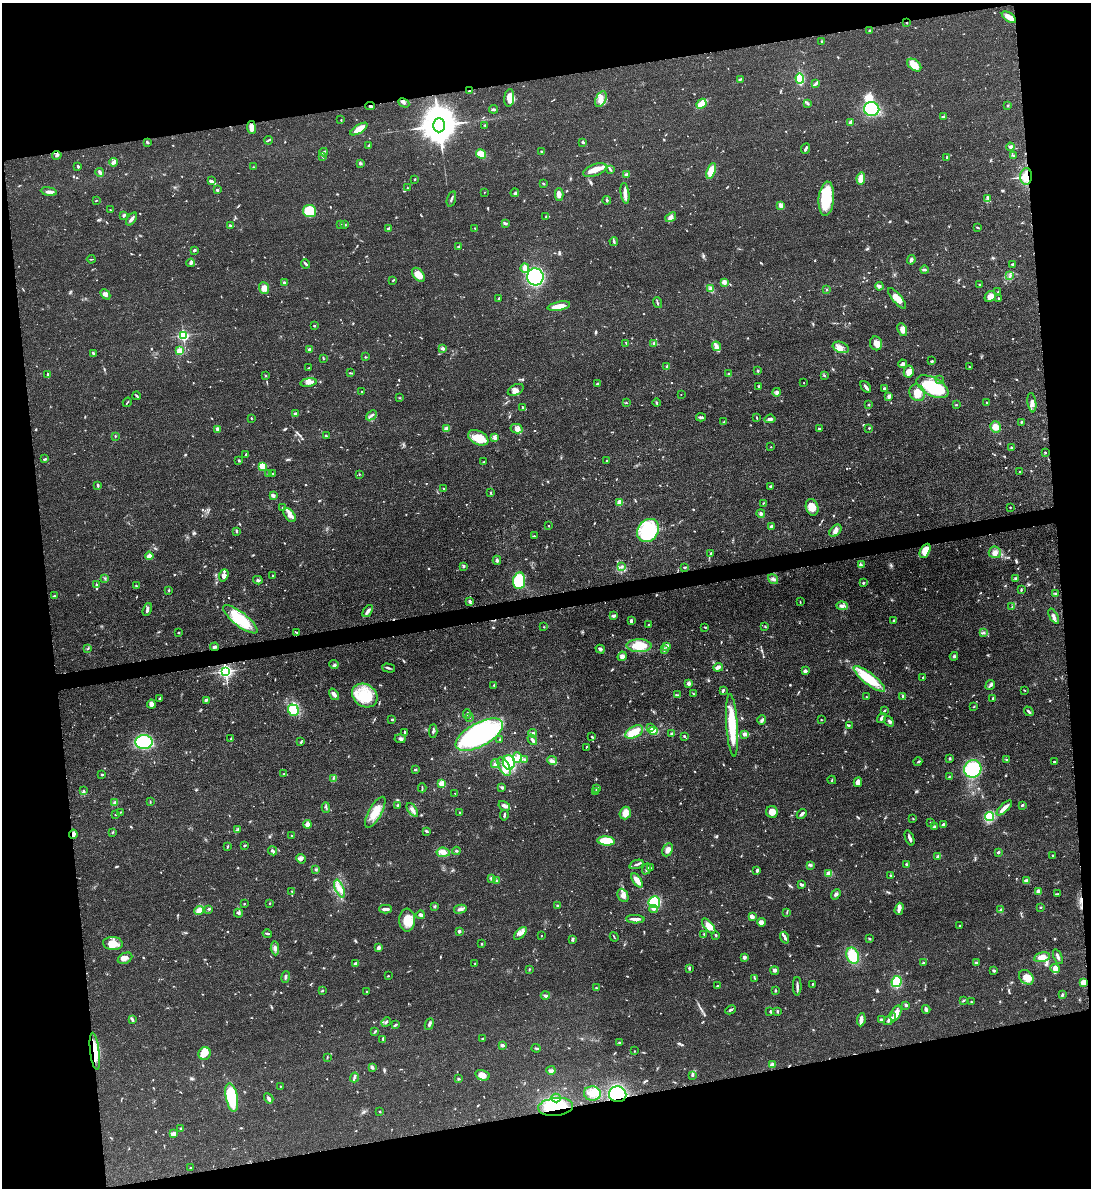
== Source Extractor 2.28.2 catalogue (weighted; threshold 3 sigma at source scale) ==
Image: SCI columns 142-4496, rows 13-4755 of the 4749 x 4767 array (HDU 1 of 3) = the unmasked area's bounding box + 8 px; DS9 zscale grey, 4 x 4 block average (1 PNG px = mean of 4 x 4 image px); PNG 1093 x 1190 px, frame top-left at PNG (2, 3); each listed source drawn as its Kron ellipse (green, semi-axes under 4 px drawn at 4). Shown black and unused: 22% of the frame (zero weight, under 3 of 4 exposures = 2% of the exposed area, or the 3 px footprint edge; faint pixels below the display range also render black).
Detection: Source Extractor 2.28.2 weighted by HDU 2 'WHT'. Background 0.0461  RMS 0.0053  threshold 0.0236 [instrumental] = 3 sigma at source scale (4.5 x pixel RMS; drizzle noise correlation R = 1.50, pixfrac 1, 0.05/0.05 arcsec/px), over >= 5 px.
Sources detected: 954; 9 too faint to see at this stretch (4 x 4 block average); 2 inside a brighter object's white glare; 4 cosmic-ray / hot-pixel residue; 1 long thin detection or spike segment (spike, bleed or trail) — neither listed nor drawn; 21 coinciding with a brighter row at this scale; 52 inside a brighter listed object's ellipse — not listed separately; of the other 865, all 500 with FLUX_AUTO >= 2.09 (the completeness limit of this list) listed and drawn (365 fainter detections not listed), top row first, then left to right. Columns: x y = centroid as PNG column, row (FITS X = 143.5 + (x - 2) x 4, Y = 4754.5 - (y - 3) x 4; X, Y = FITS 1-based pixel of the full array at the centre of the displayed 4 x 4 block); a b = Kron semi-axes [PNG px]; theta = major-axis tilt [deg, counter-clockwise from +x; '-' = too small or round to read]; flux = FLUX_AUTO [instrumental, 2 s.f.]
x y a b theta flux
1009 17 8 4 -35 25
907 22 2 2 - 2.4
870 30 3 2 - 4.1
822 41 3 2 - 2.8
914 65 8 5 -39 42
800 78 5 3 - 190
740 79 4 2 - 3.6
815 84 3 2 - 5.5
470 91 3 2 - 4.9
509 98 9 5 84 34
601 99 8 5 64 21
404 103 6 3 -27 6.6
808 103 3 2 - 3.5
701 104 5 3 - 68
370 106 4 2 - 5.1
1008 106 2 2 - 2.4
493 109 4 3 - 4.4
872 109 8 7 - 180
944 117 3 2 - 2.7
341 120 2 2 - 2.4
850 122 3 2 - 16
439 125 7 6 - 9400
485 125 2 2 - 2.2
251 127 6 3 -81 21
359 129 9 3 33 44
268 140 4 2 - 4
147 142 3 2 - 5.8
583 142 3 2 - 5.2
369 146 4 2 - 3.9
1010 147 4 3 - 8.2
806 149 5 2 - 6.7
541 151 2 2 - 2.9
324 152 4 2 - 4.5
481 154 5 3 - 39
57 155 4 2 - 4.6
322 156 2 2 - 2.2
1013 156 2 2 - 2.3
947 157 2 2 - 5.3
114 162 4 2 - 19
360 163 3 3 - 4.4
78 166 2 2 - 7.3
253 167 2 2 - 2.2
610 169 3 2 - 3.7
595 170 12 6 20 32
711 171 8 4 70 53
100 172 4 2 - 8.5
627 174 4 3 - 5.9
1026 176 8 6 87 57
861 178 6 3 82 34
415 179 2 2 - 3.5
212 181 4 3 - 6.2
543 183 3 2 - 2.6
408 188 2 2 - 2.1
217 190 2 2 - 5.7
49 192 8 3 -8 11
484 192 2 2 - 2.6
515 193 4 3 - 5.3
625 193 10 3 -81 17
559 194 6 4 89 12
988 198 3 2 - 2.7
451 199 8 2 73 6.5
826 199 17 7 85 130
607 200 4 2 - 3.9
96 201 3 2 - 2.3
781 206 4 3 - 21
110 210 2 2 - 2.1
309 211 6 6 - 140
124 215 3 2 - 7.2
546 216 3 2 - 2.1
671 217 6 3 37 12
132 219 7 2 53 12
505 224 3 2 - 6.3
340 225 3 2 - 2.7
345 225 4 2 - 2.6
231 226 4 2 - 4.5
977 227 3 2 - 3.2
475 228 3 2 - 2.6
388 229 4 2 - 4.7
614 241 4 2 - 4.5
458 246 3 2 - 2.3
194 250 3 2 - 6.9
91 259 4 2 - 2.2
911 260 5 3 - 9.3
191 263 4 3 - 8.1
306 264 5 2 - 5.2
1013 264 3 2 - 3.7
525 268 5 4 - 23
924 270 4 2 - 4.1
418 275 8 5 -50 40
1010 276 3 2 - 3.3
535 277 8 8 - 540
393 280 3 2 - 2.2
284 282 2 2 - 5.1
724 282 2 2 - 68
980 285 2 2 - 2.8
879 286 4 4 - 7.2
264 288 6 4 -67 21
711 289 4 3 - 7.2
827 290 2 2 - 2.3
998 292 3 2 - 2.1
105 294 6 3 -46 11
990 296 6 5 - 19
499 298 3 2 - 3.2
897 298 13 4 -49 32
998 298 2 2 - 3.1
657 303 5 2 - 4.4
559 306 11 3 10 38
314 326 2 2 - 4.4
902 329 7 4 -66 23
183 335 2 2 - 500
626 343 2 2 - 2.1
654 343 4 3 - 5.9
876 343 7 6 - 19
716 346 5 3 - 9.5
841 347 8 5 -20 18
443 348 4 4 - 5.4
309 349 3 2 - 4.9
180 351 2 2 - 160
93 353 4 2 - 3.8
365 357 2 2 - 2.6
323 358 3 2 - 2.8
932 361 3 3 - 3.2
903 364 4 3 - 5.9
667 367 3 3 - 4.3
969 367 2 2 - 3.9
309 368 3 2 - 4
758 371 3 2 - 2.9
909 372 6 5 - 22
350 373 3 2 - 2.5
729 373 2 2 - 9.3
48 374 3 2 - 2.9
824 375 3 2 - 2.6
266 376 3 2 - 2.2
940 380 3 2 - 2.4
308 382 8 4 9 16
804 383 2 2 - 3.5
598 384 3 2 - 9.7
759 386 3 2 - 2.9
866 387 6 2 -51 11
932 387 17 9 -28 180
884 389 2 2 - 9.8
516 390 8 5 27 19
361 391 2 2 - 2.1
777 392 4 3 - 6.8
917 393 9 7 -53 38
681 395 2 2 - 2.2
137 396 4 2 - 4.4
889 396 3 2 - 16
399 398 3 2 - 2.2
127 402 5 2 - 3.3
986 402 2 2 - 2.2
626 403 3 2 - 2.4
656 403 4 2 - 3.2
1032 403 10 4 -82 14
869 405 2 2 - 2.8
956 405 3 2 - 2.4
523 408 3 2 - 3.1
296 414 3 3 - 7.3
371 415 6 2 41 7.3
701 417 5 2 - 5.8
757 417 4 2 - 2.6
251 418 2 2 - 2.4
770 419 5 3 - 9.7
724 422 3 2 - 2.8
1021 422 3 2 - 2.8
995 427 6 5 - 27
869 428 3 2 - 2.7
217 429 4 2 - 9.5
447 429 3 2 - 15
517 429 6 4 -13 13
819 429 3 2 - 4.1
115 436 2 2 - 2.8
326 436 3 2 - 2.6
478 438 11 7 -26 57
495 438 3 3 - 5.5
771 447 2 2 - 3.6
1011 447 2 2 - 3.4
1045 452 2 2 - 3.1
246 454 3 2 - 4.5
45 459 3 2 - 5.2
239 461 3 2 - 4.4
607 461 2 2 - 2.6
483 462 3 2 - 2.7
263 466 3 3 - 36
1020 472 2 2 - 4.1
273 473 2 2 - 2.4
268 474 3 2 - 2.4
359 474 2 2 - 2.5
98 485 3 2 - 4.6
771 486 3 2 - 3
443 489 2 2 - 2.8
491 493 3 2 - 2.7
273 495 3 3 - 9.8
620 502 2 2 - 88
763 503 4 2 - 2.1
282 507 2 2 - 4.6
812 507 8 6 -72 32
1010 507 2 2 - 3.6
761 513 4 3 - 7.4
290 515 8 4 -54 18
548 526 2 2 - 4.6
771 526 3 3 - 6.4
648 530 12 10 51 230
236 531 3 2 - 3.6
835 531 7 4 45 11
534 536 2 2 - 3.4
925 551 7 4 62 49
995 552 6 6 - 17
711 553 3 2 - 3.1
149 556 4 3 - 22
497 560 4 3 - 6.5
861 565 3 3 - 4
463 566 4 2 - 3.6
622 567 3 2 - 3
685 567 3 2 - 2.8
224 575 6 4 68 14
273 576 3 2 - 3.3
105 578 3 2 - 2.9
773 579 5 3 - 8.1
1016 579 4 3 - 4.8
258 580 5 2 - 6
519 581 8 6 82 170
863 583 3 2 - 2.9
96 584 3 2 - 2.4
136 586 3 2 - 3.2
169 590 3 2 - 3
1021 590 2 2 - 3.6
1055 593 3 2 - 3.4
54 596 2 2 - 3.3
470 601 4 2 - 11
800 602 3 2 - 2.3
842 606 6 3 -2 11
1012 607 3 2 - 2.5
147 610 6 2 69 7.9
368 611 7 3 52 12
613 615 4 2 - 8.8
1054 616 8 2 -61 9.5
240 619 21 7 -38 150
894 620 2 2 - 4.3
631 621 3 2 - 8.9
649 625 2 2 - 3.4
544 627 2 2 - 2.3
705 627 3 2 - 2.3
765 627 3 2 - 2.6
296 632 4 2 - 2.9
178 633 2 2 - 2.9
983 633 4 2 - 3.8
639 646 12 6 -2 72
667 646 2 2 - 20
215 647 4 2 - 9.4
87 649 2 2 - 2.1
600 649 5 3 - 6.6
664 650 3 3 - 5
622 656 5 4 - 8.8
954 656 4 2 - 4.8
334 665 5 2 - 4.3
718 667 5 2 - 16
389 668 6 2 -16 5
226 671 2 2 - 1200
805 671 2 2 - 36
923 677 2 2 - 2.8
869 679 19 5 -38 140
689 683 2 2 - 44
494 685 2 2 - 2.7
990 685 5 3 - 6.9
723 690 3 2 - 7.4
1024 690 3 2 - 2.1
693 693 3 2 - 3.1
334 694 6 3 -55 11
365 695 13 11 -35 120
678 695 2 2 - 2.2
866 697 2 2 - 4.9
903 697 4 2 - 6.7
993 698 2 2 - 3
160 699 4 2 - 7
206 700 3 3 - 4.7
151 704 4 4 - 18
974 707 2 2 - 2.9
293 710 6 5 - 130
884 711 3 2 - 3.2
1029 711 5 2 - 7.5
467 714 4 2 - 3.6
470 717 3 2 - 2.5
881 718 5 3 - 7.7
392 720 4 2 - 3.4
762 720 4 3 - 5.9
821 720 2 2 - 3.3
889 721 5 3 - 7.5
732 725 31 5 -86 130
849 725 2 2 - 3.8
650 728 3 2 - 3.5
433 731 7 2 87 6.5
653 731 4 3 - 45
405 732 3 2 - 4.5
634 732 9 5 28 57
533 733 4 3 - 5.9
672 734 2 2 - 28
744 734 2 2 - 40
479 735 26 11 28 790
684 736 2 2 - 3.8
592 737 3 2 - 3.8
231 739 3 2 - 2.6
400 739 5 3 - 7.4
500 740 3 2 - 3.1
532 740 5 2 - 9.8
144 742 8 7 - 170
301 742 4 2 - 3.2
586 747 3 2 - 2.3
517 757 5 3 - 12
949 758 3 3 - 3.9
525 759 3 2 - 4.3
1006 759 3 2 - 2.9
552 760 5 3 - 9.8
509 762 7 6 - 120
918 762 4 2 - 3
1054 762 2 2 - 3.8
495 764 4 3 - 6.1
504 767 10 5 -61 27
973 769 9 8 - 290
415 770 3 2 - 5
284 774 3 2 - 3.3
102 775 3 2 - 3
949 777 3 2 - 2.2
333 779 3 2 - 2.7
832 780 4 2 - 2.2
858 782 5 3 - 19
442 783 2 2 - 140
422 788 4 2 - 3.6
502 788 4 3 - 5.1
597 788 2 2 - 12
83 791 4 2 - 4.4
596 791 3 2 - 2.7
455 793 2 2 - 2.3
150 801 3 2 - 2.3
115 802 4 3 - 4.9
397 805 2 2 - 2.5
1022 805 4 2 - 4
504 806 6 4 -30 10
326 807 5 2 - 4.9
1004 808 10 2 44 27
412 810 8 3 -54 15
120 812 3 2 - 3.2
375 812 17 6 61 57
460 812 2 2 - 2.7
772 812 6 5 - 25
625 813 6 5 - 24
802 814 6 2 43 8.3
115 815 2 2 - 2.4
504 815 5 2 - 5.9
990 817 4 4 - 85
913 819 3 2 - 2.1
930 822 3 2 - 2.1
308 824 4 3 - 14
943 825 4 2 - 8.9
934 827 3 2 - 4.9
238 830 3 2 - 3.5
426 831 3 2 - 4.5
113 832 3 2 - 2.6
73 834 4 2 - 12
292 836 2 2 - 3.5
910 838 8 2 -70 10
606 841 8 4 -5 110
244 846 3 2 - 3.7
228 847 3 2 - 3.3
668 850 7 5 63 16
273 851 5 3 - 6.3
456 851 4 2 - 3.3
443 852 7 4 -5 20
998 852 2 2 - 19
1053 855 2 2 - 5.1
938 857 4 2 - 4.5
301 859 5 2 - 6.1
636 864 7 2 20 7.1
810 865 4 2 - 3.7
907 865 4 2 - 7.6
650 867 3 2 - 2.3
646 869 6 2 67 7.6
316 870 3 2 - 4.2
757 870 4 2 - 6.2
829 874 4 3 - 22
890 875 3 2 - 3.5
491 878 3 2 - 8.7
637 880 8 3 -57 37
496 881 3 2 - 2.5
1026 881 3 2 - 15
801 884 4 3 - 5.2
340 889 9 4 -69 21
292 891 3 2 - 2.6
1039 892 4 3 - 18
836 894 6 3 48 6.4
1058 894 2 2 - 2.3
623 895 7 5 -65 15
654 902 6 6 - 160
270 903 2 2 - 3.3
244 904 2 2 - 2.3
557 906 3 2 - 2.4
434 907 3 2 - 3.3
1040 907 2 2 - 2.8
209 909 2 2 - 4
386 909 6 2 2 17
460 909 6 3 13 11
653 909 4 2 - 6
899 909 6 4 72 11
199 910 4 4 - 24
1001 910 3 3 - 4.3
787 912 4 2 - 2.3
238 913 4 2 - 6
421 915 4 3 - 9.7
752 917 4 2 - 18
635 919 9 3 -3 19
407 920 11 8 89 51
761 922 4 3 - 16
709 926 9 4 -51 35
960 926 2 2 - 8.1
459 931 3 2 - 9.6
520 933 8 3 44 15
267 934 5 2 - 4.9
704 934 3 2 - 2.4
716 935 3 2 - 3.2
541 936 2 2 - 2.2
614 937 5 2 - 2.5
785 938 6 2 -71 6.6
572 939 2 2 - 6.9
869 939 2 2 - 3.9
113 944 10 6 -4 44
482 944 2 2 - 3.1
275 948 7 4 -86 11
378 948 4 3 - 9.5
853 956 8 6 -70 87
744 957 2 2 - 42
1042 957 8 5 12 34
1058 957 8 2 -69 10
125 958 8 5 28 14
356 963 3 2 - 10
923 963 3 2 - 2.4
976 963 2 2 - 5.6
475 964 2 2 - 2.2
689 968 3 2 - 6.4
529 969 2 2 - 2.2
1055 969 5 4 - 25
775 971 4 2 - 8.7
994 971 3 2 - 5.2
388 976 2 2 - 3.5
285 977 6 2 79 5.9
1026 977 8 6 -47 34
754 978 3 2 - 2.5
896 982 6 5 - 95
1084 982 2 2 - 140
812 984 3 2 - 2.4
717 986 2 2 - 3
797 986 9 2 89 9.2
596 988 2 2 - 4.1
322 990 3 2 - 5
776 991 3 2 - 3.4
367 992 2 2 - 2.5
545 995 4 3 - 6.6
1062 995 4 2 - 4.1
964 1000 2 2 - 2.5
971 1002 2 2 - 4.1
906 1005 3 3 - 5.6
926 1009 4 2 - 9.6
730 1010 5 2 - 6.1
770 1011 3 2 - 2.1
777 1011 2 2 - 4.7
896 1013 8 4 66 31
890 1019 7 4 43 16
132 1020 3 2 - 3.8
861 1020 6 3 84 20
882 1020 4 3 - 6.8
386 1022 5 2 - 5.7
429 1024 6 2 66 9.3
395 1025 4 2 - 6.7
375 1032 3 2 - 3.3
482 1039 3 2 - 3.3
383 1040 3 2 - 3.2
619 1042 3 2 - 2.3
502 1045 3 2 - 8.4
536 1048 4 2 - 4.4
95 1051 18 4 -83 55
634 1051 2 2 - 2.2
204 1053 6 6 - 20
327 1057 3 2 - 2.4
772 1065 4 3 - 11
372 1067 4 3 - 6.2
551 1070 5 3 - 7.1
482 1075 7 5 -16 23
692 1076 2 2 - 3.1
354 1077 5 2 - 5.7
458 1079 3 2 - 3.4
280 1086 2 2 - 2.6
592 1094 8 7 - 35
618 1094 8 8 - 410
232 1097 14 6 -79 170
269 1098 5 3 - 8
556 1098 5 2 - 4.1
556 1107 17 9 5 140
380 1111 2 2 - 2.4
181 1128 3 2 - 2.7
173 1134 3 2 - 33
190 1168 2 2 - 3.9
Overlapping masked pixels (flux is a lower limit): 9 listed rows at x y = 907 22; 470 91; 370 106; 1026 176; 226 671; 73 834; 95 1051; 618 1094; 556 1107
Diffuse or blended objects may show on this block-average render without a row.